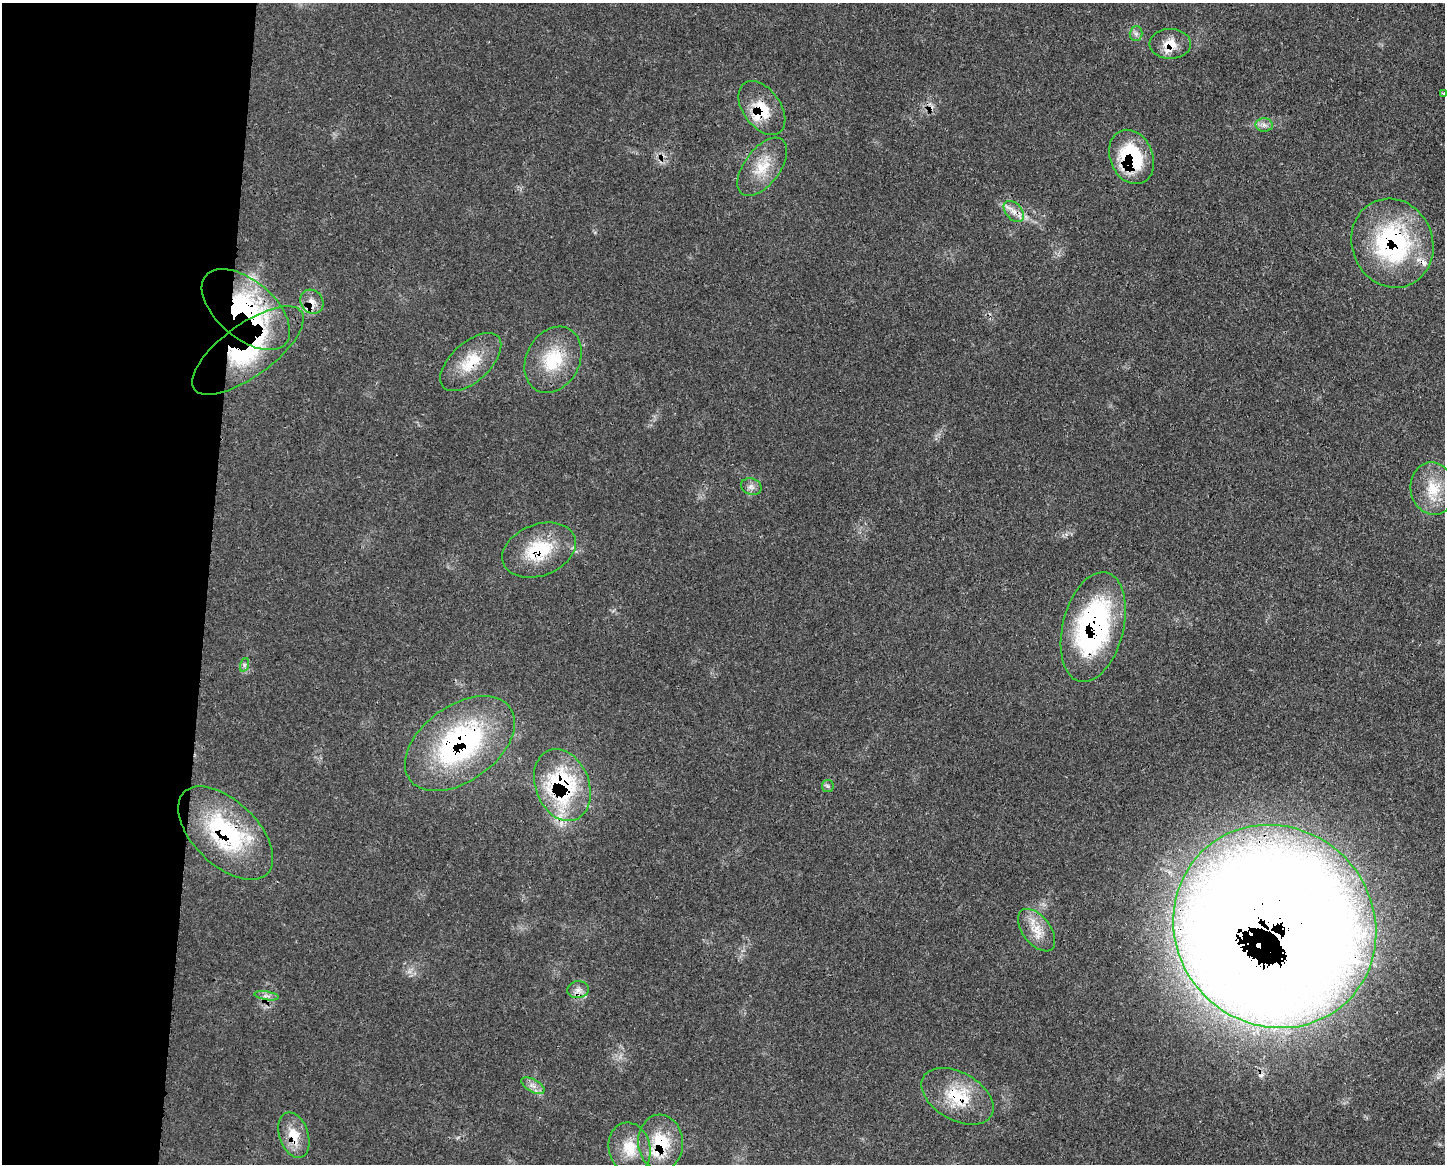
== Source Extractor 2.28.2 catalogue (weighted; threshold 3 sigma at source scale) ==
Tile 4 of 3 x 4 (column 1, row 2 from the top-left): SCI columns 122-1564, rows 2325-3486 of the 4685 x 4648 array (HDU 1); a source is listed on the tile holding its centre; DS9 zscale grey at full resolution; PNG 1447 x 1166 px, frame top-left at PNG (2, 3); each listed source drawn as its Kron ellipse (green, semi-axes under 4 px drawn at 4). Shown black and unused: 14% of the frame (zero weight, under 3 of 4 exposures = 2% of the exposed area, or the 3 px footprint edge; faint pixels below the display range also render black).
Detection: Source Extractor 2.28.2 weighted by HDU 2 'WHT'; one run over the whole footprint, this tile lists its part. Background 0.0579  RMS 0.0033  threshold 0.0147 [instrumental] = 3 sigma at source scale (4.5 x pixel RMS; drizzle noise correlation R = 1.50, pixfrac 1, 0.05/0.05 arcsec/px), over >= 5 px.
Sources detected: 37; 1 cosmic-ray / hot-pixel residue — neither listed nor drawn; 4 inside a brighter listed object's ellipse — not listed separately; the other 32 listed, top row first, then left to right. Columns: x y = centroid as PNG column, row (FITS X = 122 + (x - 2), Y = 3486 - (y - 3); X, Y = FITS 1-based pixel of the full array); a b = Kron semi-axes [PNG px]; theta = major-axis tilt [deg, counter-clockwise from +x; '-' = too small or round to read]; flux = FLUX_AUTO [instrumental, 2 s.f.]
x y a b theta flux
1136 34 7 6 - 1.1
1170 44 21 15 0 5.4
1443 93 4 2 - 0.72
762 108 30 19 -54 10
1264 125 8 7 - 1.4
1132 157 28 21 -66 26
762 167 34 17 53 9.5
1014 211 12 8 -48 2.4
1392 243 45 40 -67 52
312 302 13 11 -54 3.2
246 309 52 28 -41 56
248 351 66 26 36 37
553 360 35 26 62 16
471 362 37 19 42 11
751 487 10 8 -21 1.6
1433 489 26 22 -79 10
539 550 38 25 21 18
1093 627 56 30 76 72
244 665 7 4 72 0.71
460 743 62 38 36 68
562 785 37 27 -69 40
828 786 6 5 - 0.72
226 833 58 32 -44 40
1275 926 104 98 -46 1300
1037 930 24 14 -52 6.3
578 990 11 8 10 2.1
267 996 12 3 -9 1.1
533 1086 13 6 -29 2
957 1096 39 24 -29 16
294 1135 23 14 -71 7.1
661 1142 28 22 -86 15
630 1148 26 20 -76 9.2
Overlapping masked pixels (flux is a lower limit): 18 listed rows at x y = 1170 44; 762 108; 1132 157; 1014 211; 1392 243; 312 302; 246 309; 248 351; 471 362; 539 550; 1093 627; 460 743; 562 785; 226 833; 1275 926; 957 1096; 294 1135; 661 1142
Isophote crosses this tile's border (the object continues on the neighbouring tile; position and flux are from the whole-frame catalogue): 2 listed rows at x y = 1443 93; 1275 926